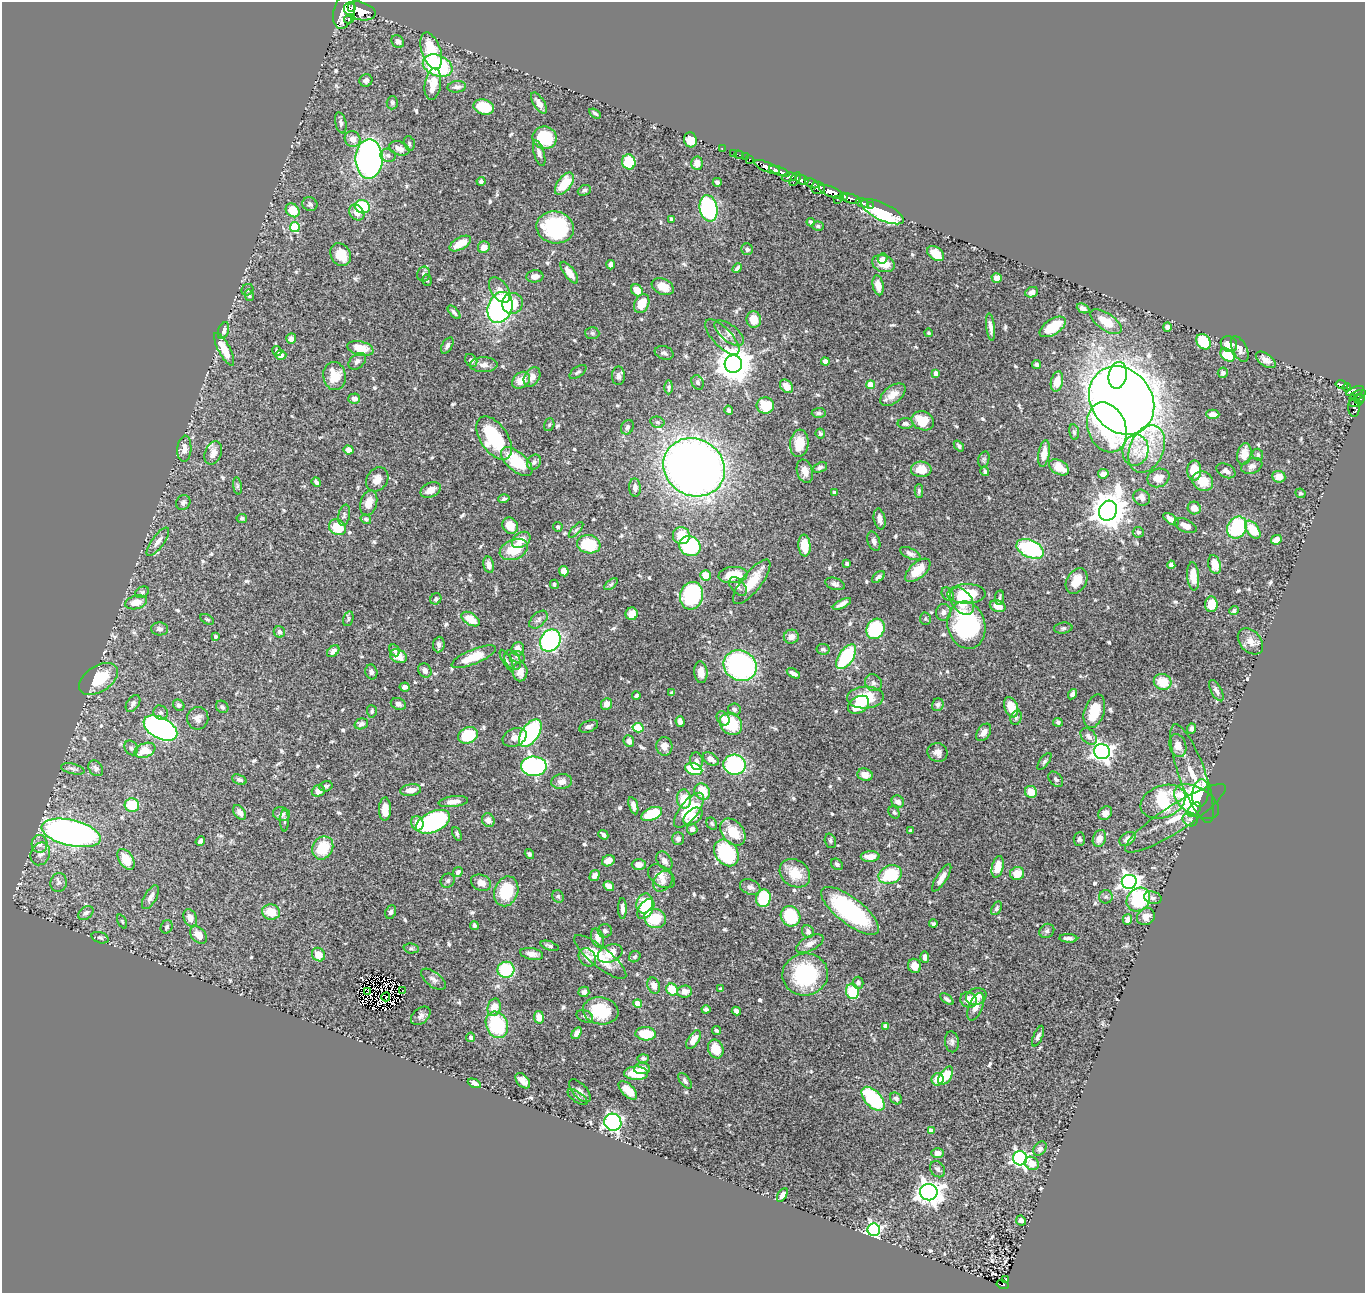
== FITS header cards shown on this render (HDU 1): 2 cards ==
NAXIS1  =                 1363
NAXIS2  =                 1291

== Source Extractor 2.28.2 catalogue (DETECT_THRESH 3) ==
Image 1363 x 1291 px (HDU 1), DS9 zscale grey, 1 PNG px = 1 image px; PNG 1367 x 1295 px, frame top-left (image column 1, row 1291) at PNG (2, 2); each listed source drawn as its Kron ellipse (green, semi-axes under 4 px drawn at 4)
Background 0.698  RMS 0.025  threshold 0.0749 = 3 sigma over >= 5 px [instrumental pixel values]
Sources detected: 662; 4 with non-positive FLUX_AUTO (blend fragments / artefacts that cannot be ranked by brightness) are neither listed nor drawn; of the other 658, the 500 brightest by FLUX_AUTO listed and drawn (158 fainter detections omitted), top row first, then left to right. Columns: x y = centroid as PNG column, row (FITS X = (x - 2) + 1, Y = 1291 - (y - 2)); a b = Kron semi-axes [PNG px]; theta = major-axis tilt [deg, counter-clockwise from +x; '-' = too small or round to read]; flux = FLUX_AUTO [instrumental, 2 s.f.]
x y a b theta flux
351 8 2 2 - 3700
344 11 18 10 75 4800
360 11 16 9 -13 3900
349 19 5 3 - 410
398 41 7 6 - 7.9
431 51 19 9 -71 61
438 66 15 10 -22 160
366 81 6 6 - 5.9
433 84 16 8 81 27
457 87 9 5 4 6.7
392 103 6 5 - 3.8
539 103 12 5 -57 10
484 107 10 7 -16 60
595 113 6 3 -34 3.1
341 123 11 5 -77 5.1
545 138 12 11 - 69
353 139 8 7 - 12
690 140 7 6 - 28
409 143 7 5 -75 3.3
399 148 10 6 -22 11
722 148 3 2 - 13
539 153 13 5 -73 6.3
733 153 2 2 - 7.6
388 155 8 6 -25 5.2
739 155 5 3 - 22
745 157 2 2 - 6.6
369 159 20 13 89 590
749 159 3 3 - 32
629 162 7 6 - 71
697 163 7 6 - 13
767 167 13 4 -23 1200
779 171 11 4 -21 1300
789 177 7 4 11 290
795 179 7 3 55 270
802 180 6 4 -21 700
481 181 4 4 - 4
717 182 4 4 - 4.3
811 183 7 3 -28 330
564 184 13 7 53 47
818 188 7 6 - 620
584 190 7 5 25 3.8
831 192 13 5 -23 2500
843 196 4 3 - 560
837 199 4 3 - 130
851 199 10 4 -15 790
862 203 7 3 -24 180
310 204 7 7 - 4.3
870 206 3 2 - 170
362 207 8 6 -21 93
708 208 13 9 -77 290
293 210 8 6 -46 32
882 212 23 8 -25 280
357 213 9 6 -47 12
672 219 4 4 - 4.9
811 222 4 4 - 4
818 226 6 4 -2 3.3
295 227 5 4 - 88
555 227 19 16 -12 150
460 243 12 6 30 27
484 247 6 5 - 13
747 249 6 5 - 4.6
936 254 9 6 -36 25
341 255 12 9 -59 37
883 258 5 5 - 4.7
883 264 11 8 -19 23
611 265 4 4 - 9
737 268 5 3 - 3.9
569 273 13 5 -53 18
424 274 7 6 - 5.9
535 276 8 6 6 9.3
997 278 5 5 - 9.1
427 280 6 4 -72 2.9
878 285 10 5 -79 15
663 287 11 7 -23 24
247 290 6 5 - 3.1
499 290 14 8 -56 13
637 290 6 5 - 21
1032 292 7 5 22 5.9
249 295 6 4 -76 4
513 303 10 10 - 34
642 303 10 7 66 31
500 307 16 12 67 340
1083 308 6 4 -24 7.1
454 312 8 4 -48 4.9
754 320 8 7 - 21
1106 322 18 8 -34 37
990 327 14 4 -82 9
1053 327 15 7 32 40
1167 327 5 4 - 7.2
224 331 9 5 71 7
592 333 7 6 - 3.3
729 333 17 8 -38 14
929 333 4 4 - 2.9
722 337 23 9 -46 15
291 339 5 5 - 7.7
1204 342 8 6 -53 86
1229 344 9 7 -40 22
447 346 9 5 60 6.2
360 348 13 7 -13 34
224 349 18 6 -62 27
1240 349 14 7 -64 9.8
277 351 5 4 - 3.8
664 353 9 6 -19 5.6
281 355 5 4 - 8.4
1227 355 8 5 -36 53
471 360 7 5 -51 4.9
1266 360 11 6 -35 12
357 361 10 7 41 6.7
825 361 4 4 - 17
733 364 9 8 - 3800
1037 364 4 4 - 4
484 365 14 7 1 10
578 372 10 5 35 3.9
936 373 4 4 - 9.5
1223 373 5 5 - 4.4
1118 375 13 9 78 200
335 376 14 11 -82 34
618 376 9 6 88 7
532 377 10 7 57 11
521 380 10 7 39 17
1057 381 10 6 77 19
697 382 7 5 -60 3.9
870 385 4 4 - 35
1342 385 6 3 -14 120
786 386 7 5 -48 19
669 387 7 4 90 3.7
1347 387 4 4 - 110
1355 391 9 4 20 380
893 395 14 8 38 20
1357 395 9 4 22 230
354 399 6 5 - 7.3
1360 399 5 4 - 260
1122 400 36 30 -53 3800
1355 403 6 3 2 90
765 406 9 8 - 57
1354 407 9 5 -87 190
729 410 5 4 - 4.8
819 413 7 5 3 3.9
1213 414 6 4 -1 13
923 421 11 9 -24 43
657 422 7 5 -14 3.5
906 424 8 5 -3 4.6
549 425 7 5 72 2.9
627 427 7 6 - 4.4
1107 427 25 19 -69 120
1074 432 8 5 -80 3.5
820 434 5 5 - 2.9
494 438 24 13 -56 120
799 443 14 9 83 33
959 446 6 4 -49 3.7
184 449 13 7 86 13
1147 449 25 16 66 55
349 450 5 4 - 10
1135 450 16 13 80 29
213 453 12 8 68 14
1044 453 13 5 80 17
1244 454 11 7 78 21
1258 455 6 5 - 3.8
984 459 8 5 73 3.5
517 462 19 9 -40 69
534 462 8 6 56 6.1
1252 466 11 7 22 7.3
694 467 31 28 -31 1600
820 467 7 5 23 5.1
1059 467 11 7 -30 26
921 469 10 8 -2 28
805 471 12 7 -74 15
985 471 5 4 - 3.7
1194 471 10 7 90 33
1226 471 10 6 -27 7
1103 474 5 4 - 12
1279 477 6 6 - 16
1158 478 11 9 21 19
377 479 13 10 53 15
1203 481 11 9 -34 31
316 482 5 3 - 4.9
237 486 8 4 -82 3.3
635 488 9 6 -85 8.1
431 490 11 7 25 15
919 491 7 4 90 2.9
835 493 4 3 - 7.8
1300 493 5 5 - 3.2
1142 498 8 7 - 11
504 499 6 3 17 3.2
183 502 8 6 52 4.8
369 503 13 8 72 17
1194 508 6 6 - 12
1108 511 10 8 62 3900
344 515 11 5 78 5.1
242 518 5 4 - 4.2
366 519 5 4 - 3
880 519 10 5 -79 10
1171 519 9 4 -33 12
510 526 9 7 -55 24
1186 526 12 6 -25 11
337 527 9 7 -34 58
558 527 5 4 - 3
1237 528 11 9 57 110
576 530 10 4 49 3.2
1253 530 10 6 -54 43
1138 532 5 5 - 4.8
681 536 9 8 - 40
521 540 10 7 35 16
1276 540 5 4 - 14
874 541 10 6 -71 7.1
158 542 17 6 54 11
589 544 12 9 -10 79
690 546 11 9 -30 130
804 546 11 6 -85 39
1030 549 14 8 -24 150
514 550 15 9 22 48
910 553 11 5 -25 6.2
847 564 3 3 - 3.1
489 565 8 5 -77 10
1171 565 4 4 - 5
1215 565 9 6 -74 21
918 570 15 7 41 30
564 571 5 4 - 17
705 575 5 5 - 32
733 575 15 8 6 48
1193 576 14 6 -84 28
878 577 7 4 40 4.5
1076 581 13 9 58 28
752 582 27 9 52 43
554 584 5 4 - 3
611 584 8 4 38 3.2
835 584 10 6 -17 5.4
738 586 11 6 -48 6.3
142 592 7 5 28 3.8
948 594 7 5 -54 6.8
966 594 19 10 1 59
691 596 14 11 75 180
1000 597 7 4 83 2.9
436 599 6 5 - 4.5
962 601 15 10 -56 32
136 602 11 6 14 24
842 604 10 4 28 8.4
1211 604 8 6 86 35
998 606 8 5 -19 16
1234 611 5 4 - 3.9
943 612 8 7 - 7.4
632 614 6 6 - 17
207 619 7 4 -30 3
348 619 7 5 75 3.3
470 619 10 6 -32 30
925 619 6 5 - 2.9
538 620 11 6 43 6.1
966 625 24 19 -76 220
1063 628 9 5 8 3.6
160 629 8 6 -3 5.8
875 629 10 9 - 110
279 632 6 5 - 6.9
215 636 4 3 - 3.1
791 637 7 7 - 13
550 640 11 9 58 280
1250 641 15 10 -48 17
439 644 8 5 83 7.1
518 649 7 6 - 14
823 649 7 5 -9 4
394 650 6 4 -63 5.6
333 651 7 5 41 8
398 656 9 6 -24 24
474 657 24 7 22 47
517 657 7 5 -21 4.1
846 657 14 7 56 140
513 660 10 7 -56 7
507 661 12 3 -61 3.9
740 666 17 15 -26 330
425 671 7 6 - 8.2
371 672 7 6 - 5.3
520 672 9 7 88 16
701 672 11 6 -85 18
793 673 7 4 -31 7.6
98 679 22 13 33 68
1163 682 9 8 - 32
873 683 9 8 - 6.5
405 687 5 4 - 8
1216 691 12 5 -61 6.7
671 693 4 4 - 3.1
1072 694 5 4 - 7.6
636 695 4 3 - 3.4
865 698 18 11 3 71
133 703 9 6 56 6.1
398 704 8 5 -23 5.2
606 704 6 5 - 13
179 705 6 5 - 5.4
859 705 11 8 34 38
938 705 6 5 - 4.2
222 707 7 5 -42 4.4
1011 707 10 6 -70 31
734 709 6 6 - 5.3
372 711 6 5 - 3.6
1094 711 17 10 72 43
161 713 7 6 - 5
198 718 11 10 - 10
723 718 7 6 - 7.5
1016 718 7 5 72 3.8
680 721 5 4 - 5.2
1058 722 5 4 - 4
361 724 7 5 18 6.4
731 724 12 10 -47 69
589 726 10 5 22 5.3
160 728 18 10 -29 590
638 728 5 4 - 88
1192 729 5 4 - 5.5
984 732 10 6 55 11
530 733 15 8 55 220
468 735 10 8 25 71
1089 736 9 6 -45 7.9
515 737 13 8 23 12
629 741 6 5 - 7.1
664 746 9 8 - 11
1178 746 12 8 -75 12
131 748 8 6 -56 3.9
145 750 11 7 22 34
937 752 10 9 - 9.9
1102 752 8 7 - 830
711 759 9 5 -31 9.1
696 761 9 6 -83 7.6
1044 761 10 4 53 3.6
735 765 11 10 - 160
534 766 13 9 -1 350
96 768 8 6 -51 6.4
73 769 12 5 -13 5.5
694 769 9 6 -17 75
1192 773 52 13 -70 38
865 775 8 6 -16 13
1056 779 9 6 -48 4.1
239 780 8 4 -22 4.9
562 782 10 7 9 12
326 786 7 5 15 3.7
411 790 10 5 8 14
318 791 6 5 - 11
702 792 8 7 - 32
1031 792 6 6 - 25
1201 793 14 8 82 76
684 799 9 7 -87 38
453 802 15 5 7 11
898 802 6 5 - 9.5
1163 802 23 16 20 150
1196 802 25 14 -31 91
132 805 7 6 - 56
633 806 9 4 -73 8.8
385 809 11 6 89 19
689 810 21 9 52 74
1194 810 8 5 49 51
240 812 8 5 -53 10
894 812 6 5 - 3.6
1105 813 7 6 - 11
281 814 9 7 -14 6.6
652 814 11 6 24 62
693 816 11 7 39 15
1175 818 59 13 33 47
1190 819 8 7 - 5.5
285 820 11 3 -90 3.1
488 820 7 6 - 9.4
433 822 18 10 25 230
417 823 7 6 - 23
712 824 6 5 - 3.1
692 829 5 5 - 5.9
910 831 3 3 - 3.1
733 832 15 10 -52 40
71 833 30 13 -13 860
457 834 7 4 -67 3.2
603 835 5 3 - 4.3
1099 838 9 6 68 10
678 839 6 5 - 6.5
1079 839 7 5 86 3.4
1128 839 9 6 33 11
200 841 5 4 - 4.2
830 841 7 5 -72 3.5
39 844 9 8 - 9.9
323 848 12 10 58 52
726 853 14 11 -54 150
40 854 12 9 65 11
529 854 5 4 - 3.3
870 857 9 5 1 19
126 859 11 7 -57 42
608 861 6 5 - 15
664 861 10 7 -56 8
837 864 6 5 - 4.4
639 865 7 5 -1 14
998 867 11 5 77 25
458 872 5 4 - 4.9
795 873 16 13 -35 34
1017 873 7 6 - 22
890 875 12 9 21 87
595 876 6 4 57 12
661 876 15 9 -36 14
942 878 16 5 57 12
448 881 7 6 - 4.2
663 881 11 8 51 8.4
59 882 9 8 - 7.3
1129 882 7 7 - 790
481 883 10 8 -20 16
609 886 5 4 - 16
750 887 10 7 -20 7.3
506 891 15 11 70 68
558 896 6 5 - 3.2
150 897 13 6 60 9.2
1106 897 7 6 - 3.9
763 898 9 7 79 85
1153 898 9 6 -15 4.8
1138 899 13 11 44 140
645 903 10 8 72 45
997 908 7 4 60 3.7
622 909 10 4 -89 5.9
646 909 11 6 56 58
850 911 35 13 -38 200
271 912 9 7 -13 33
391 912 7 5 65 3.8
86 913 8 6 38 5.8
790 916 10 9 - 83
1146 917 9 8 - 11
190 918 9 6 -66 12
655 919 11 9 -21 58
1127 920 5 4 - 7
122 922 7 4 -64 2.9
933 924 4 3 - 3.5
474 925 4 4 - 4
167 927 7 5 62 3.6
605 931 7 6 - 4.8
1047 931 8 6 35 5.2
808 932 7 5 -61 5.4
198 935 10 7 -46 14
100 938 9 5 -19 3.7
598 938 10 6 -72 12
1068 938 9 4 -4 7.1
810 944 15 7 27 11
550 946 9 4 -19 4.5
411 948 8 5 -5 3.5
610 953 13 8 22 21
532 954 12 5 -11 10
318 955 7 6 - 23
587 957 10 8 -50 13
600 957 32 10 -39 48
635 957 6 5 - 4
925 957 5 4 - 6.1
914 966 7 6 - 15
506 970 8 8 - 89
805 974 23 21 11 150
433 979 14 7 -38 7.9
858 983 6 5 - 5.5
654 986 8 6 -70 13
672 989 6 5 - 42
721 989 4 3 - 3.6
368 991 4 2 - 3.9
402 991 2 2 - 4
685 991 7 6 - 13
584 992 5 5 - 8.1
852 992 7 6 - 59
976 996 10 8 21 16
386 997 4 2 - 3.6
947 999 8 4 -39 4.4
969 1000 8 7 - 14
638 1004 4 4 - 32
494 1007 9 6 74 23
976 1007 15 6 68 13
706 1009 4 4 - 3.7
601 1011 18 13 -9 74
736 1011 5 4 - 7.1
421 1016 11 7 42 7.2
585 1016 9 5 -22 4.5
539 1017 6 5 - 15
497 1025 13 11 -67 110
886 1026 4 4 - 16
716 1030 5 4 - 3.2
576 1033 6 4 56 8.4
646 1034 10 6 -3 47
1038 1036 11 4 67 5.3
471 1037 4 4 - 5.2
693 1040 10 5 56 15
952 1042 10 7 -85 5.8
716 1049 9 7 -69 29
643 1058 5 4 - 3.5
642 1069 8 5 7 13
636 1073 12 6 -1 49
946 1076 10 6 56 38
938 1079 6 6 - 23
523 1081 9 5 -47 10
685 1081 9 5 -53 4.8
474 1083 7 4 -24 6.3
628 1090 11 6 -46 27
580 1091 14 7 -47 7.2
577 1097 12 5 -36 4.8
896 1098 6 5 - 4.5
873 1099 14 8 -47 120
613 1122 9 8 - 440
931 1131 4 4 - 16
1040 1149 8 6 53 6.1
938 1153 6 5 - 9.9
1020 1158 7 7 - 410
1032 1163 7 6 - 15
937 1169 9 7 -54 4.8
929 1192 9 8 - 1400
782 1195 7 4 58 8.5
1021 1220 5 4 - 6.4
874 1230 6 6 - 380
1005 1280 3 2 - 3.8
1003 1284 6 4 -14 45
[158 fainter detections neither listed nor drawn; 4 non-positive-flux detections neither listed nor drawn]